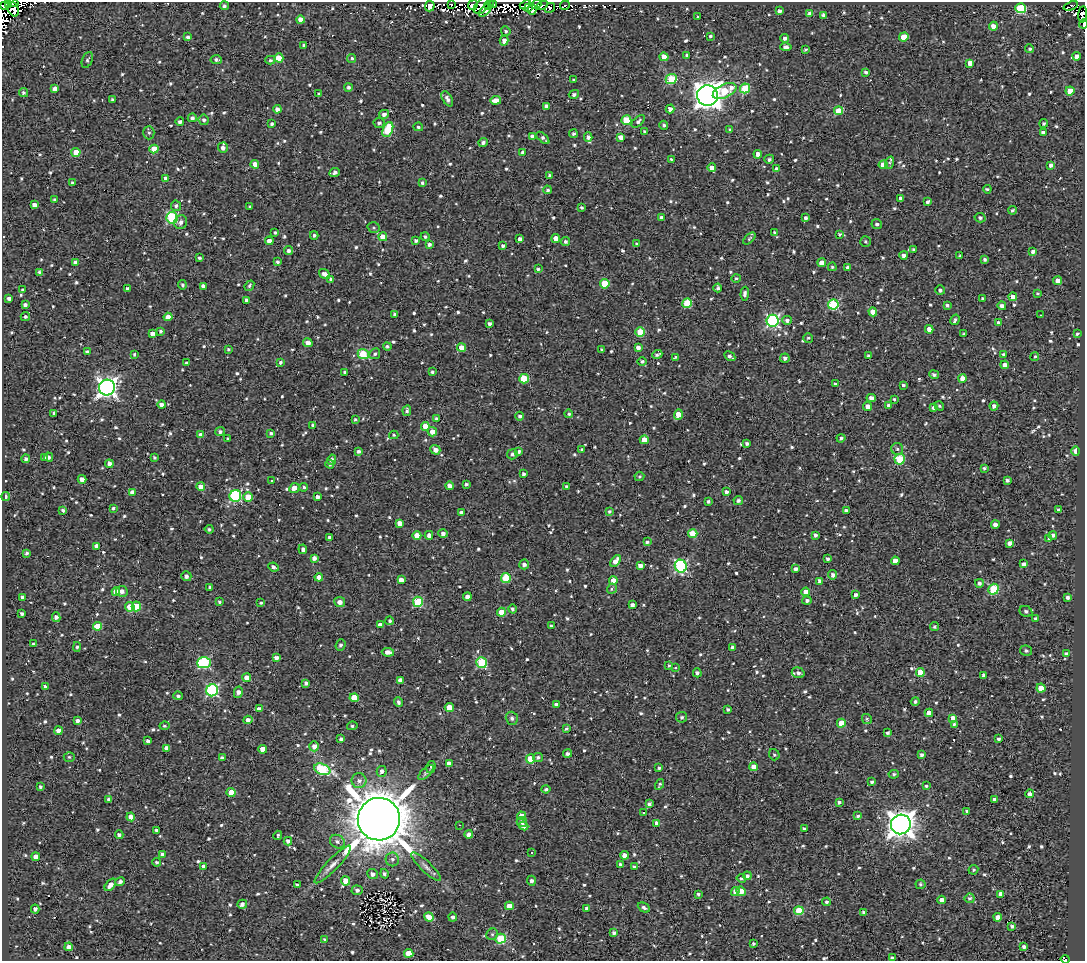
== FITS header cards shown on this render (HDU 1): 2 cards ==
NAXIS1  =                 1083
NAXIS2  =                  959

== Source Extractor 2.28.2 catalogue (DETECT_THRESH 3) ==
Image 1083 x 959 px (HDU 1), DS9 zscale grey, 1 PNG px = 1 image px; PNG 1087 x 963 px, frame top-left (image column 1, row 959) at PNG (2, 2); each listed source drawn as its Kron ellipse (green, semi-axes under 4 px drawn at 4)
Background 1.33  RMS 4.8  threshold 14.5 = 3 sigma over >= 5 px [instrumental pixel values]
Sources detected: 978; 7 with non-positive FLUX_AUTO (blend fragments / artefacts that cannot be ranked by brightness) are neither listed nor drawn; of the other 971, the 500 brightest by FLUX_AUTO listed and drawn (471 fainter detections omitted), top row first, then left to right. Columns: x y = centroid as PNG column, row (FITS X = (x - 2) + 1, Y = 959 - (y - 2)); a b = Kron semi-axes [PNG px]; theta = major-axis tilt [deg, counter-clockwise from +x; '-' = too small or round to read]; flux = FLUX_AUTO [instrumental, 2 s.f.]
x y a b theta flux
13 3 6 4 -17 1.2e+04
8 4 3 3 - 5.9e+03
451 4 3 2 - 8.9e+02
493 4 3 3 - 4.0e+03
536 4 5 3 - 1.7e+03
473 5 5 4 - 1.8e+04
489 5 5 3 - 5.1e+02
525 5 6 4 24 9.7e+03
542 5 6 3 29 5.1e+03
565 5 5 3 - 3.0e+03
3 6 3 2 - 1.2e+03
224 6 4 4 - 7.9e+02
430 6 5 5 - 2.7e+03
481 6 9 6 49 4.5e+03
1071 6 7 4 22 7.0e+02
528 8 3 2 - 1.3e+03
550 8 6 3 35 1.1e+03
1020 8 5 5 - 2.2e+04
13 9 8 5 -68 5.2e+03
532 9 5 3 - 3.7e+03
485 10 8 4 46 2.9e+03
779 11 4 3 - 1.1e+03
810 14 4 4 - 2.2e+03
1083 14 8 4 84 9.4e+02
824 15 4 4 - 1.3e+03
698 17 3 3 - 5.3e+02
300 20 4 4 - 2.8e+03
1083 24 4 2 - 2.3e+03
993 26 4 4 - 2.4e+03
506 31 5 4 - 5.3e+02
710 36 3 3 - 5.6e+02
188 37 4 4 - 8.8e+02
904 37 4 4 - 5.7e+03
785 38 4 4 - 1.1e+03
504 41 5 4 - 1.6e+03
304 45 3 3 - 7.0e+02
786 47 6 4 -7 1.2e+03
806 49 4 3 - 5.0e+02
1030 49 4 4 - 6.0e+02
687 55 3 3 - 6.3e+02
1077 56 4 4 - 1.9e+03
664 57 4 4 - 3.7e+03
279 58 4 4 - 8.5e+03
352 58 4 4 - 5.2e+02
87 60 8 5 67 7.2e+02
216 60 5 4 - 8.1e+02
270 60 5 4 - 6.5e+02
970 63 4 4 - 2.4e+03
866 72 4 4 - 7.1e+02
671 79 6 5 - 1.5e+04
573 80 3 3 - 5.0e+02
348 87 4 4 - 8.0e+02
745 88 5 4 - 1.2e+04
55 89 4 4 - 1.9e+03
725 91 12 6 25 9.4e+03
1070 91 4 4 - 5.4e+03
24 93 5 4 - 5.7e+02
319 93 4 3 - 5.7e+02
574 94 5 4 - 8.8e+02
708 95 10 10 - 3.6e+05
447 99 8 4 -59 1.2e+03
112 100 4 3 - 5.9e+02
496 100 5 4 - 3.7e+03
546 106 4 4 - 1.6e+03
277 109 4 4 - 1.7e+03
670 109 4 4 - 1.5e+03
839 111 4 4 - 7.4e+03
384 114 5 4 - 1.4e+03
192 118 4 4 - 1.0e+03
204 120 5 5 - 7.8e+02
626 120 5 5 - 1.4e+04
638 121 8 4 44 1.0e+03
180 122 4 4 - 9.4e+02
379 123 5 5 - 7.3e+02
1044 123 4 4 - 5.5e+02
272 124 3 3 - 7.1e+02
664 125 4 4 - 6.7e+02
418 127 5 4 - 5.5e+02
388 129 8 5 68 1.5e+04
730 130 3 3 - 5.0e+02
645 132 4 3 - 1.0e+03
1043 132 4 3 - 1.4e+03
149 133 6 5 - 6.7e+02
573 134 4 4 - 7.8e+02
532 136 4 4 - 1.5e+03
588 137 5 4 - 1.3e+03
621 137 4 4 - 2.0e+03
543 138 8 4 -43 8.4e+02
483 142 4 4 - 1.0e+03
223 148 5 5 - 1.4e+03
154 149 4 4 - 6.5e+03
76 152 4 4 - 5.6e+03
523 152 4 4 - 9.1e+02
758 154 4 4 - 2.6e+03
671 159 3 3 - 6.0e+02
769 159 5 4 - 8.3e+02
889 163 6 4 71 5.3e+02
255 164 4 4 - 2.2e+03
883 165 4 4 - 4.5e+03
1051 165 4 4 - 1.3e+03
712 168 4 4 - 1.9e+03
777 169 4 4 - 1.6e+03
335 173 5 4 - 1.1e+03
549 175 3 3 - 5.7e+02
166 178 4 3 - 1.3e+03
72 183 3 3 - 6.9e+02
422 183 4 4 - 5.9e+02
987 189 4 3 - 5.1e+02
548 190 4 4 - 6.3e+02
901 198 4 4 - 1.2e+03
54 199 3 3 - 5.4e+02
928 202 4 3 - 9.7e+02
34 205 4 4 - 1.7e+03
176 206 5 5 - 9.2e+02
250 206 3 3 - 5.1e+02
581 207 3 3 - 6.2e+02
1012 210 4 4 - 6.2e+02
661 217 4 3 - 9.0e+02
172 218 6 5 - 3.2e+04
806 218 4 4 - 8.5e+02
980 218 5 4 - 8.2e+02
181 222 7 6 - 1.3e+03
877 224 5 5 - 7.8e+02
374 227 6 5 - 5.3e+02
275 232 3 3 - 5.4e+02
775 232 4 3 - 7.5e+02
839 234 4 3 - 5.4e+02
314 235 4 4 - 7.1e+02
383 237 4 4 - 7.8e+03
425 237 4 4 - 7.5e+02
556 238 4 4 - 3.1e+03
520 239 4 4 - 1.2e+03
749 239 7 4 42 5.0e+02
269 241 4 4 - 1.8e+03
416 241 4 4 - 7.9e+02
566 241 4 4 - 7.6e+02
865 242 5 5 - 5.4e+02
429 244 4 4 - 9.3e+02
637 244 4 3 - 7.9e+02
503 246 4 3 - 8.8e+02
913 249 3 3 - 7.8e+02
288 251 4 4 - 9.8e+02
1033 251 4 3 - 1.2e+03
904 255 4 4 - 1.3e+03
960 256 3 3 - 6.1e+02
199 258 4 3 - 6.4e+02
984 259 4 4 - 8.4e+02
75 262 4 4 - 1.3e+03
278 262 3 3 - 6.7e+02
822 263 4 4 - 2.9e+03
832 267 4 4 - 5.0e+02
848 267 4 4 - 1.0e+03
538 269 3 3 - 5.8e+02
39 272 3 3 - 5.4e+02
325 274 6 4 -36 2.0e+03
736 278 5 4 - 6.3e+02
331 280 4 3 - 9.6e+02
1057 281 4 4 - 2.6e+03
605 284 5 4 - 1.0e+04
182 285 5 4 - 6.6e+02
203 286 4 4 - 1.5e+03
249 286 5 4 - 6.4e+02
718 288 4 3 - 6.7e+02
127 289 4 3 - 1.1e+03
22 290 3 3 - 6.2e+02
940 290 5 4 - 1.1e+03
1038 293 3 3 - 5.0e+02
745 294 7 4 87 1.1e+03
1013 297 4 4 - 2.2e+03
9 298 4 3 - 1.1e+03
983 299 3 3 - 6.7e+02
247 300 4 4 - 1.3e+03
687 303 5 5 - 1.4e+04
833 304 5 5 - 2.5e+04
25 305 4 3 - 1.0e+03
947 305 3 3 - 7.5e+02
1002 306 4 4 - 1.4e+03
873 312 4 4 - 3.5e+03
394 314 3 3 - 5.2e+02
1040 315 3 2 - 5.5e+02
25 317 4 4 - 7.3e+02
168 317 4 4 - 3.0e+03
787 320 4 4 - 1.1e+03
955 320 5 3 - 7.4e+02
773 321 6 6 - 5.3e+04
998 323 4 4 - 1.4e+03
489 324 3 3 - 9.2e+02
929 329 4 4 - 2.4e+03
160 331 4 3 - 6.3e+02
640 332 5 4 - 9.6e+03
152 333 4 3 - 1.6e+03
964 334 3 3 - 6.0e+02
1077 334 3 3 - 5.3e+02
808 338 5 5 - 6.0e+02
308 343 5 4 - 1.8e+03
387 346 4 4 - 6.5e+02
461 347 4 4 - 4.6e+03
638 347 4 4 - 1.4e+03
228 349 3 3 - 5.2e+02
601 350 3 3 - 6.0e+02
87 352 4 3 - 6.7e+02
134 354 3 3 - 5.1e+02
363 354 6 5 - 1.4e+04
375 354 5 5 - 6.7e+02
1003 354 4 3 - 5.5e+02
657 355 5 3 - 7.2e+02
730 356 6 3 -29 1.1e+03
868 356 4 3 - 9.8e+02
1035 356 4 4 - 6.1e+02
675 357 4 3 - 5.8e+02
785 358 5 4 - 1.1e+03
280 362 4 3 - 6.0e+02
642 362 4 4 - 7.0e+02
186 363 4 3 - 5.3e+02
1005 365 4 4 - 1.8e+03
345 372 3 3 - 5.3e+02
432 372 3 3 - 5.7e+02
934 374 5 4 - 8.3e+02
963 378 4 4 - 3.9e+03
524 379 5 5 - 1.2e+04
835 384 3 3 - 6.3e+02
903 385 3 3 - 5.1e+02
107 387 8 7 - 1.7e+05
871 398 4 4 - 1.7e+03
894 399 3 3 - 5.2e+02
162 405 4 4 - 1.6e+03
888 406 4 3 - 9.3e+02
939 406 5 4 - 5.5e+02
994 406 4 4 - 1.2e+03
868 407 4 4 - 2.4e+03
934 408 4 4 - 1.7e+03
407 411 5 4 - 7.3e+02
54 413 3 3 - 8.2e+02
569 414 4 4 - 7.1e+02
678 414 5 4 - 4.0e+03
520 416 4 4 - 8.6e+02
436 419 4 3 - 7.3e+02
355 420 3 3 - 5.2e+02
313 425 3 3 - 6.2e+02
425 426 4 4 - 5.9e+03
220 431 5 4 - 9.5e+02
432 432 5 4 - 2.6e+03
271 433 4 3 - 6.8e+02
201 435 4 4 - 2.2e+03
394 435 5 4 - 5.0e+02
841 438 4 3 - 6.2e+02
228 439 3 3 - 5.1e+02
644 440 4 4 - 4.6e+03
747 443 4 3 - 8.7e+02
582 449 4 3 - 5.9e+02
897 449 6 6 - 8.3e+02
435 450 5 4 - 2.2e+03
359 451 4 4 - 9.1e+02
1076 451 5 3 - 2.4e+03
519 452 4 3 - 7.6e+02
512 454 5 5 - 7.2e+02
49 457 4 4 - 9.0e+02
154 457 3 3 - 5.3e+02
44 458 4 4 - 5.4e+02
26 459 4 4 - 8.5e+02
900 459 5 5 - 1.8e+04
332 460 5 4 - 1.5e+03
109 464 4 4 - 2.3e+03
330 464 4 4 - 7.1e+02
984 468 3 3 - 5.0e+02
523 474 4 3 - 8.0e+02
639 476 5 5 - 5.2e+02
82 479 4 4 - 1.8e+03
1007 480 4 3 - 7.9e+02
272 481 3 3 - 6.6e+02
466 484 3 3 - 6.8e+02
449 486 4 4 - 2.0e+03
201 487 4 4 - 2.9e+03
304 487 4 4 - 5.3e+02
567 487 4 3 - 9.2e+02
294 488 5 4 - 2.6e+03
132 492 4 4 - 1.2e+03
726 492 4 3 - 9.7e+02
235 496 6 6 - 3.5e+04
6 497 4 3 - 8.8e+02
248 497 5 4 - 5.4e+03
317 497 4 3 - 1.6e+03
738 500 5 4 - 8.3e+02
708 501 3 3 - 6.9e+02
113 508 4 3 - 5.9e+02
63 510 4 3 - 6.2e+02
846 510 4 3 - 1.1e+03
1059 510 4 3 - 8.7e+02
609 511 4 4 - 6.1e+02
462 513 4 4 - 1.8e+03
400 523 4 4 - 2.7e+03
995 524 4 3 - 1.4e+03
209 529 4 3 - 6.1e+02
693 533 4 4 - 6.6e+03
443 534 4 4 - 1.3e+03
417 535 4 4 - 4.9e+03
429 535 4 4 - 1.6e+03
815 535 3 3 - 9.4e+02
1053 535 4 4 - 9.3e+02
329 537 3 3 - 6.2e+02
1049 539 4 3 - 6.9e+02
647 542 4 4 - 6.4e+02
1010 543 4 4 - 1.8e+03
96 546 4 4 - 1.6e+03
303 549 5 3 - 7.7e+02
27 553 3 3 - 6.9e+02
314 558 4 4 - 1.4e+03
827 559 3 3 - 7.8e+02
616 561 7 4 54 3.1e+03
895 561 4 4 - 2.5e+03
524 564 5 5 - 1.1e+03
1023 564 4 3 - 1.2e+03
640 566 4 4 - 1.7e+03
681 566 6 6 - 4.6e+04
274 567 5 3 - 1.2e+03
796 569 4 4 - 1.2e+03
833 575 5 4 - 1.2e+03
186 576 5 5 - 1.2e+03
319 577 4 4 - 3.1e+03
506 578 5 5 - 1.1e+04
401 580 4 4 - 2.4e+03
613 580 4 4 - 4.1e+03
820 581 4 4 - 1.8e+03
979 583 4 4 - 1.1e+03
210 587 4 3 - 6.7e+02
612 589 5 4 - 5.5e+02
993 589 6 5 - 2.0e+04
122 591 6 5 - 1.7e+03
116 592 4 4 - 4.3e+03
806 592 4 4 - 2.8e+03
855 595 4 4 - 1.1e+03
22 597 4 3 - 9.4e+02
467 597 4 4 - 1.8e+03
1067 597 4 4 - 9.8e+02
807 601 4 4 - 9.2e+02
219 602 4 3 - 5.4e+02
340 602 5 5 - 1.7e+03
418 602 5 5 - 2.0e+04
261 603 3 3 - 4.9e+02
632 605 4 4 - 1.3e+03
136 606 5 4 - 9.2e+03
130 607 5 4 - 4.7e+03
513 609 4 4 - 7.6e+02
1026 611 6 5 - 9.1e+02
501 612 4 4 - 4.7e+03
22 613 3 3 - 7.5e+02
56 617 5 4 - 1.5e+03
1035 618 4 4 - 7.1e+02
390 621 4 4 - 6.2e+02
380 625 4 4 - 1.8e+03
97 626 4 4 - 7.9e+03
551 626 3 3 - 5.1e+02
934 627 4 4 - 5.7e+02
33 644 3 3 - 6.1e+02
340 645 6 5 - 7.3e+02
77 647 5 4 - 5.6e+02
733 647 4 3 - 1.2e+03
1026 651 6 5 - 7.2e+02
388 652 6 4 -8 1.9e+03
1066 654 4 4 - 1.3e+03
276 658 4 4 - 1.7e+03
204 663 7 5 3 3.0e+04
482 663 5 5 - 2.3e+04
669 665 3 3 - 5.0e+02
675 668 3 3 - 1.6e+03
920 672 4 4 - 7.8e+03
697 673 4 4 - 9.1e+02
798 673 6 5 - 1.3e+03
984 675 4 3 - 1.0e+03
247 678 4 4 - 2.7e+03
400 680 4 4 - 2.2e+03
306 683 4 4 - 8.9e+02
45 686 4 3 - 1.2e+03
1041 688 4 4 - 6.2e+03
212 690 6 6 - 4.2e+04
238 692 6 4 78 1.8e+03
178 696 5 3 - 5.3e+02
354 698 4 4 - 5.8e+03
915 701 4 4 - 8.2e+02
399 702 5 3 - 8.7e+02
556 705 4 3 - 1.3e+03
449 708 4 4 - 6.8e+03
259 709 4 4 - 1.6e+03
728 710 4 3 - 5.9e+02
929 713 4 4 - 4.3e+03
682 717 5 5 - 7.0e+02
512 718 6 6 - 7.6e+02
953 718 4 4 - 2.2e+03
867 719 5 4 - 5.6e+02
248 720 5 4 - 1.5e+03
77 721 4 3 - 1.2e+03
841 723 4 4 - 6.2e+03
954 724 4 3 - 6.6e+02
164 726 5 4 - 4.9e+02
352 726 5 4 - 5.5e+02
566 729 3 3 - 5.3e+02
59 731 4 4 - 2.9e+03
888 733 3 3 - 8.1e+02
341 739 4 3 - 7.7e+02
999 739 3 3 - 7.9e+02
148 741 4 3 - 9.8e+02
314 746 5 4 - 2.3e+03
166 748 4 4 - 1.9e+03
263 749 4 4 - 3.8e+03
568 754 4 3 - 1.1e+03
774 755 6 5 - 5.9e+02
922 755 3 3 - 9.7e+02
69 757 5 4 - 5.6e+02
538 757 5 4 - 8.2e+02
222 758 4 3 - 9.1e+02
530 759 4 4 - 7.8e+03
449 763 4 4 - 2.1e+03
431 767 6 4 74 6.1e+02
753 767 4 4 - 3.1e+03
659 768 4 3 - 6.8e+02
322 769 8 5 -20 2.5e+04
382 771 5 5 - 1.3e+03
426 772 10 4 45 7.7e+02
894 774 5 3 - 5.6e+02
359 781 7 7 - 1.5e+03
871 782 4 4 - 7.4e+02
660 784 5 3 - 5.6e+02
926 786 4 3 - 5.1e+02
40 787 3 3 - 6.4e+02
546 789 4 3 - 6.3e+02
231 792 4 4 - 4.9e+03
1029 794 4 4 - 1.4e+03
108 799 4 3 - 6.0e+02
994 799 3 3 - 6.4e+02
839 802 4 3 - 7.4e+02
649 804 4 3 - 9.2e+02
967 811 4 3 - 6.5e+02
644 813 3 3 - 1.5e+03
522 816 4 4 - 4.4e+03
858 816 4 3 - 6.4e+02
131 817 4 4 - 2.9e+03
379 819 21 21 - 1.7e+06
522 822 5 5 - 1.1e+03
657 823 4 4 - 2.1e+03
901 824 10 9 - 3.4e+05
459 825 3 2 - 1.9e+03
524 826 5 4 - 1.4e+03
804 829 4 3 - 6.6e+02
156 830 3 3 - 6.0e+02
469 834 4 4 - 1.6e+03
119 835 4 4 - 9.9e+02
278 835 5 3 - 5.2e+02
288 841 4 4 - 1.1e+03
337 842 8 6 -30 1.2e+03
531 853 3 2 - 5.2e+02
162 855 4 4 - 1.9e+03
625 855 4 4 - 2.1e+03
36 857 4 4 - 2.3e+03
392 859 7 6 - 1.1e+03
157 862 4 4 - 7.0e+02
333 864 25 5 46 2.8e+03
621 865 4 3 - 1.4e+03
203 866 4 4 - 1.4e+03
426 867 20 5 -43 1.8e+03
634 867 4 3 - 6.6e+02
973 870 5 4 - 5.4e+02
372 874 5 5 - 1.4e+03
384 874 5 4 - 8.3e+02
747 876 4 4 - 8.6e+02
741 878 5 4 - 5.3e+02
120 881 5 3 - 1.0e+03
346 881 4 4 - 4.4e+03
531 881 5 4 - 9.8e+02
920 884 5 4 - 5.2e+02
110 885 7 4 51 2.1e+03
297 885 4 3 - 6.5e+02
357 890 5 4 - 1.1e+03
735 891 5 4 - 1.8e+03
741 891 5 4 - 5.0e+03
698 894 3 3 - 5.8e+02
1001 894 4 4 - 2.6e+03
970 898 5 5 - 6.9e+02
942 900 4 4 - 2.1e+03
827 902 4 4 - 7.6e+02
242 904 5 4 - 1.4e+03
509 906 4 4 - 3.7e+03
644 907 6 4 -28 7.9e+02
587 908 4 3 - 1.3e+03
35 909 4 4 - 8.4e+02
799 911 5 4 - 1.2e+04
863 912 4 3 - 6.4e+02
429 917 5 4 - 3.4e+03
453 917 4 4 - 1.0e+03
998 917 4 4 - 2.7e+03
1012 926 4 3 - 8.6e+02
614 932 4 3 - 9.7e+02
492 934 6 5 - 6.6e+02
324 939 4 3 - 5.6e+02
501 939 5 5 - 1.7e+04
753 944 3 3 - 6.0e+02
1024 946 4 3 - 9.2e+02
69 947 4 4 - 1.7e+03
409 953 4 4 - 6.4e+03
892 958 4 3 - 7.4e+02
1065 959 4 3 - 1.0e+03
At the frame edge (FLAGS 8, measured only in part): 5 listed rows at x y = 13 3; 3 6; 1083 14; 1083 24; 1065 959
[471 fainter detections neither listed nor drawn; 7 non-positive-flux detections neither listed nor drawn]